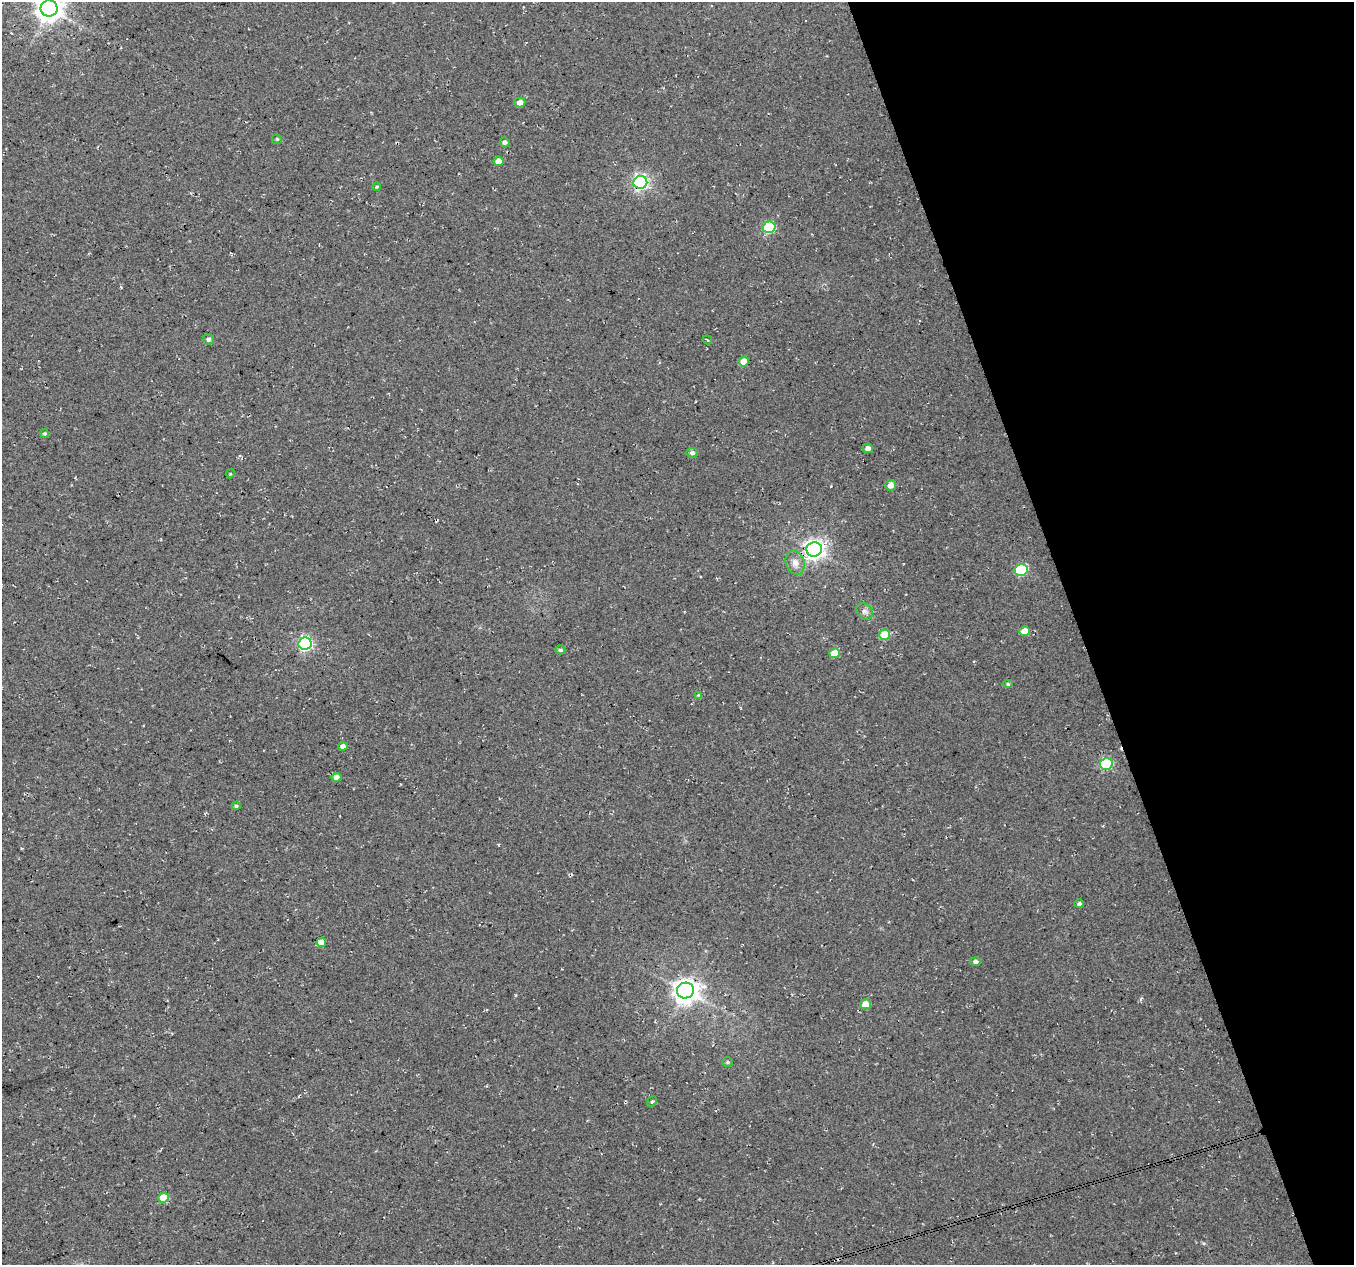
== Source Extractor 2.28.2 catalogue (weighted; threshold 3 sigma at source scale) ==
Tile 12 of 4 x 4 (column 4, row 3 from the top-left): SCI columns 4057-5408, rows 1381-2643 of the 5408 x 5234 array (HDU 1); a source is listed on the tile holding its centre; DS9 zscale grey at full resolution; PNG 1356 x 1267 px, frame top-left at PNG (2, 2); each listed source drawn as its Kron ellipse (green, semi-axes under 4 px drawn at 4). Shown black and unused: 20% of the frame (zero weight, under 3 of 4 exposures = <1% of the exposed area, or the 3 px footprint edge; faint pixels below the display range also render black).
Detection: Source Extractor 2.28.2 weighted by HDU 2 'WHT'; one run over the whole footprint, this tile lists its part. Background 0.0276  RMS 0.0063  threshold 0.0285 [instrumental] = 3 sigma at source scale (4.5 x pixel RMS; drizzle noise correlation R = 1.50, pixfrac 1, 0.0396/0.0396 arcsec/px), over >= 5 px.
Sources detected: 39; all 39 listed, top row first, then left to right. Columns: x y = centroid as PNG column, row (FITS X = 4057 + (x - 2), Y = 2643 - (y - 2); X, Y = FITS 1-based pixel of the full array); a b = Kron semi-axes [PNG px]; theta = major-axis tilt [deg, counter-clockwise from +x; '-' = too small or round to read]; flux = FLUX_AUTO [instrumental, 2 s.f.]
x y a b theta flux
49 8 8 8 - 710
520 102 5 5 - 4.3
277 139 5 4 - 0.71
505 142 5 4 - 1.9
499 161 5 4 - 6.2
640 182 7 6 - 170
377 187 4 4 - 0.8
769 227 6 5 - 53
208 339 5 5 - 1.6
707 340 5 3 - 0.85
744 362 5 5 - 11
44 433 4 4 - 0.95
868 448 5 4 - 3
692 453 5 5 - 2
230 474 4 3 - 0.56
891 485 5 5 - 4.5
814 549 8 7 - 330
795 563 12 9 -71 4.5
1021 570 7 5 19 54
864 611 9 7 -36 2.5
1024 631 5 5 - 9.7
885 635 5 5 - 20
305 644 6 6 - 130
560 650 5 4 - 1.3
835 653 5 5 - 13
1008 684 4 4 - 0.79
698 695 4 4 - 0.52
343 746 5 4 - 2.9
1106 764 6 5 - 57
336 777 5 4 - 3.8
236 806 4 4 - 1.2
1079 904 5 4 - 1.4
321 942 5 4 - 6.8
975 962 5 4 - 2
685 990 8 8 - 600
865 1004 5 5 - 8.9
728 1062 5 5 - 1
652 1101 6 4 50 0.93
163 1198 5 5 - 17
Overlapping masked pixels (flux is a lower limit): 3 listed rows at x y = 640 182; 814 549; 1106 764
Isophote crosses this tile's border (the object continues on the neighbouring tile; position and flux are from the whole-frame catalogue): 1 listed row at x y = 49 8